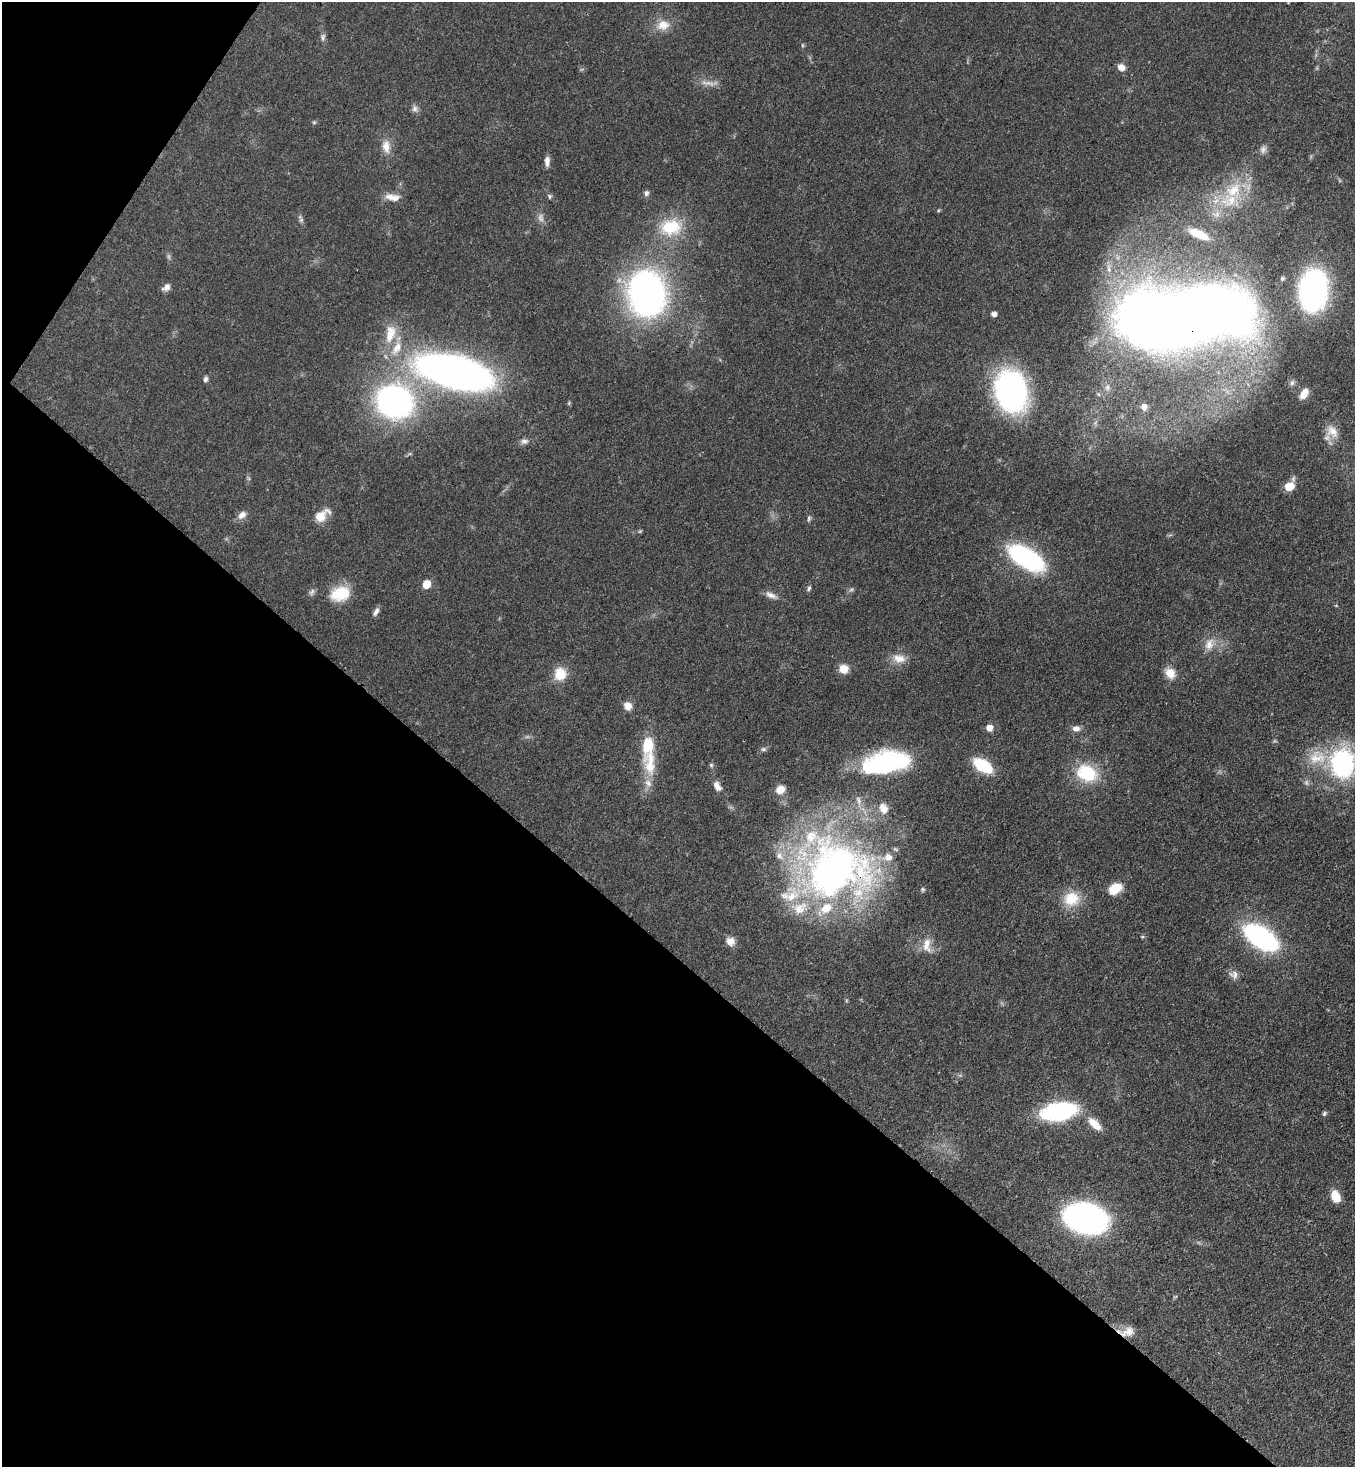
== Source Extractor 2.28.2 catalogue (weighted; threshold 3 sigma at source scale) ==
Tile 9 of 4 x 4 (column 1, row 3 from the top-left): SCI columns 365-1717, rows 1524-2988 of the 6001 x 5978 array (HDU 1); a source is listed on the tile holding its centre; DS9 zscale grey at full resolution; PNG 1357 x 1469 px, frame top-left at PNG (2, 2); no overlay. Shown black and unused: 37% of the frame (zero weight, under 3 of 4 exposures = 7% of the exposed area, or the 3 px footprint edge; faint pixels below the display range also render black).
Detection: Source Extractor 2.28.2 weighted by HDU 2 'WHT'; one run over the whole footprint, this tile lists its part. Background 0.0665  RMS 0.0038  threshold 0.017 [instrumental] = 3 sigma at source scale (4.5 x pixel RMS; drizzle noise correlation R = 1.50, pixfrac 1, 0.05/0.05 arcsec/px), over >= 5 px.
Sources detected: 99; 7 too faint to see at this stretch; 1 inside a brighter object's white glare — not listed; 12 inside a brighter listed object's ellipse — not listed separately; the other 79 listed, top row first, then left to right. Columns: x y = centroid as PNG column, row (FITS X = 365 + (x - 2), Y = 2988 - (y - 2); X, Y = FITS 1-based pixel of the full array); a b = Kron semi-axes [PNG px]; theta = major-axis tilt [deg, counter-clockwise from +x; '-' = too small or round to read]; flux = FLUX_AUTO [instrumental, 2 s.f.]
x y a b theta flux
663 25 19 14 14 5.7
323 37 10 7 88 1.2
802 45 5 3 - 0.42
1121 67 9 7 -37 2.7
709 83 28 7 -4 3
415 109 11 8 -70 1.6
314 122 5 5 - 0.51
386 146 18 11 -83 4.5
1263 149 11 8 71 1.6
547 161 13 6 89 2.1
1233 190 25 18 36 14
646 193 7 7 - 1.2
549 196 7 5 -68 0.73
392 197 20 8 -7 3.7
1217 214 9 6 77 1.7
301 219 13 5 -67 1.1
671 227 31 22 8 17
1199 234 22 8 -24 7.3
1282 278 6 6 - 0.82
166 287 10 7 37 2
1313 291 27 18 85 130
647 293 31 24 -81 190
994 314 5 5 - 1.9
1185 317 102 44 9 660
390 334 27 13 78 8.6
455 372 51 21 -14 320
205 379 7 5 61 1
1292 383 8 6 86 1.1
1107 388 8 7 - 1.7
1011 391 34 24 -74 120
1304 394 13 7 57 4
394 402 24 20 -20 150
1144 407 9 8 - 2.5
1332 431 20 14 -46 5.1
524 441 11 7 10 1.7
1290 486 13 9 54 5.6
242 515 12 8 41 2.6
322 515 21 12 37 5.4
809 518 9 5 77 0.85
1026 558 34 16 -31 58
426 584 7 6 - 7.1
809 588 7 5 62 0.78
340 594 25 17 18 12
771 595 17 7 -24 2.3
376 612 11 5 57 1.6
1209 644 18 13 70 4.8
899 658 20 12 -9 4.5
844 669 9 9 - 5
1170 673 12 10 -53 5.4
560 674 16 15 - 7.5
628 706 10 9 - 3
989 728 7 7 - 3.1
1076 729 10 7 1 2.2
648 745 32 14 81 12
763 749 8 6 2 0.95
886 762 48 22 11 59
1342 764 36 30 -89 47
711 765 5 5 - 0.64
983 765 18 10 -32 19
1087 773 28 21 -23 18
648 783 13 9 -54 2.9
717 786 14 8 -58 2.5
780 789 11 9 23 4.1
883 808 14 10 -67 4.4
833 870 87 74 -78 190
923 889 6 5 - 0.64
1115 889 13 9 33 9
1071 899 21 19 4 10
1142 937 5 5 - 0.46
1261 937 28 13 -34 93
730 941 11 10 - 3
927 945 22 12 -86 5.2
1234 975 12 10 -39 2.3
1058 1111 25 12 10 69
1324 1114 7 5 61 0.74
1095 1124 21 10 -43 6.1
1335 1196 13 8 -70 5.5
1086 1218 28 19 -12 150
1127 1332 21 11 8 4.4
Overlapping masked pixels (flux is a lower limit): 3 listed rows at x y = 1185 317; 833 870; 1127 1332
Isophote crosses this tile's border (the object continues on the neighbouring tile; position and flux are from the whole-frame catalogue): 1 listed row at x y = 1342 764